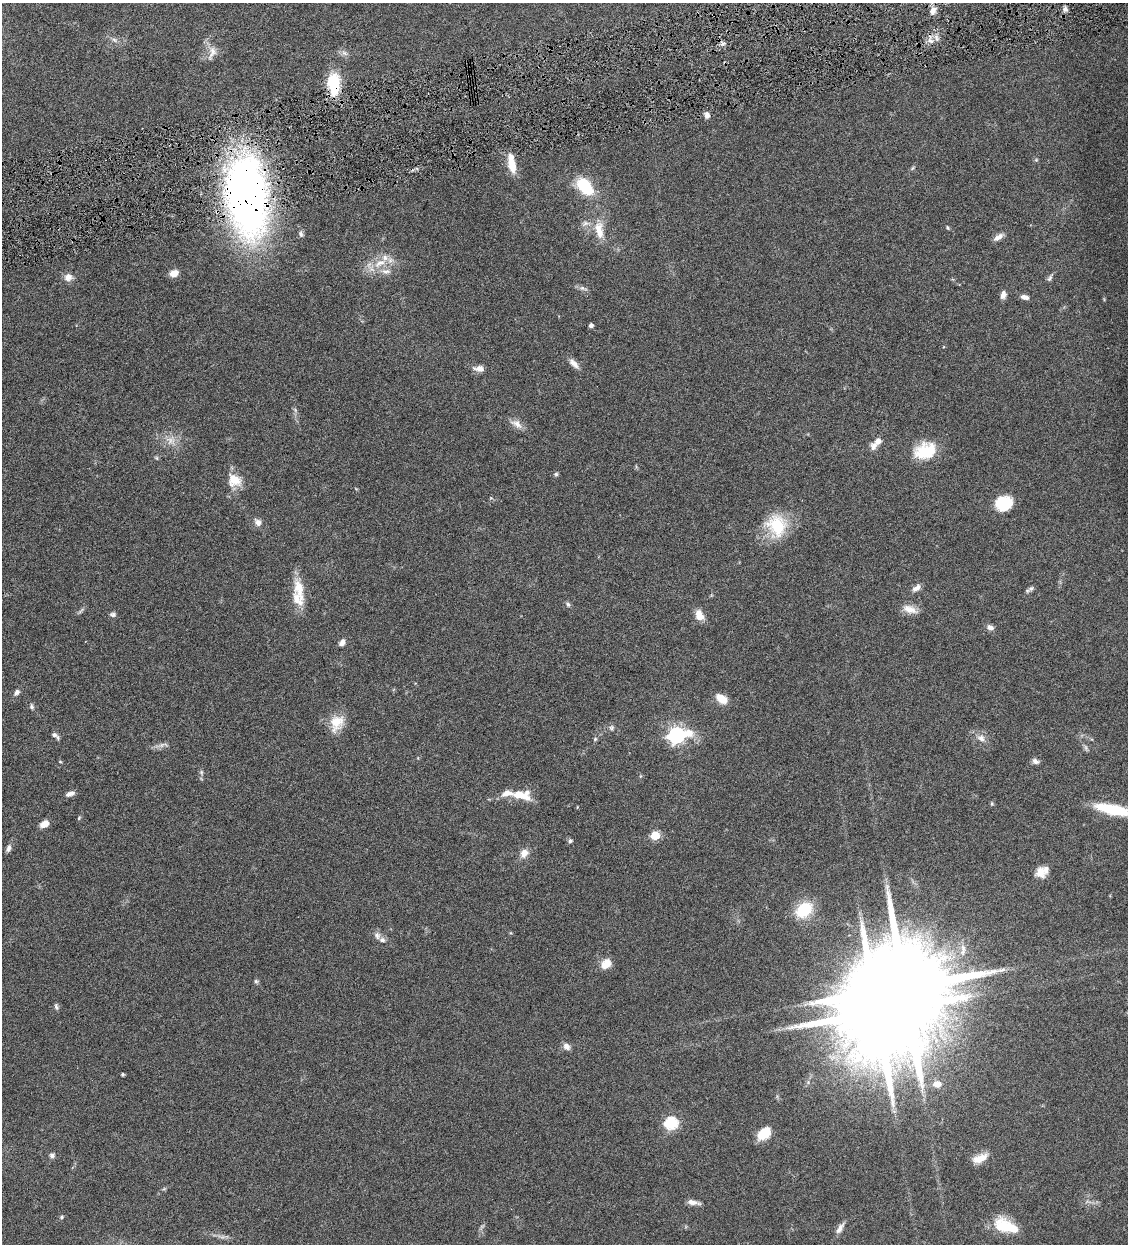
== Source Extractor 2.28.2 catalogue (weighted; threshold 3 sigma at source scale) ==
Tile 10 of 4 x 4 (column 2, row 3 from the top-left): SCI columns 1388-2513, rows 1245-2486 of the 4909 x 4973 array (HDU 1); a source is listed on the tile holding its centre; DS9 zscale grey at full resolution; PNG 1130 x 1246 px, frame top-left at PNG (2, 3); no overlay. Shown black and unused: <1% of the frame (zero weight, under 4 of 8 exposures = <1% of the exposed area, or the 3 px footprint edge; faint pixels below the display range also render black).
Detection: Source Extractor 2.28.2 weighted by HDU 2 'WHT'; one run over the whole footprint, this tile lists its part. Background 0.0434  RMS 0.0037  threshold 0.0151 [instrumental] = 3 sigma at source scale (4.09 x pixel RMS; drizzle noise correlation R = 1.36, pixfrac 0.8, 0.05/0.05 arcsec/px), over >= 5 px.
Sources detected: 103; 3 too faint to see at this stretch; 2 inside a brighter object's white glare — not listed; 7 inside a brighter listed object's ellipse — not listed separately; the other 91 listed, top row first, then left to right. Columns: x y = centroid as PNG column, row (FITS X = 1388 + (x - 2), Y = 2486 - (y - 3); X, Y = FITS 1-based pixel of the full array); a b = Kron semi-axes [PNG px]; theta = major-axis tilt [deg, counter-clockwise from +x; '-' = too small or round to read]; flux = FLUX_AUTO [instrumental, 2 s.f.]
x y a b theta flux
1065 9 6 5 - 0.96
933 11 12 8 58 2.1
115 40 10 5 -27 1.1
930 41 8 5 -20 1.3
723 43 6 4 19 0.75
212 53 22 9 73 2.9
334 83 23 12 -89 14
707 115 8 7 - 1.5
1036 160 5 4 - 0.39
512 165 18 10 -79 5.5
912 168 8 4 46 0.54
585 186 25 15 -49 13
247 197 86 41 -83 180
585 223 10 7 16 1.5
948 228 5 4 - 0.39
599 230 26 12 -81 6.2
301 234 9 6 -85 0.96
998 237 15 6 33 1.8
380 263 21 9 29 5.8
386 271 15 7 -5 2.4
174 273 9 6 18 3.3
68 277 11 10 - 2.2
1050 278 12 5 60 0.89
583 288 13 5 -20 1.1
1003 295 9 6 80 1.7
1025 297 11 6 -15 1.6
591 325 4 4 - 1.2
574 363 16 7 -45 2.1
479 369 14 7 -4 2.2
295 410 8 4 -54 0.65
516 424 18 9 -31 2.6
878 441 8 7 - 1.9
925 451 25 18 16 13
157 458 6 4 -88 0.44
556 474 6 5 - 0.57
234 480 18 15 -32 5.8
1001 503 18 13 -74 7.6
258 522 11 8 -47 1.7
777 525 28 24 -56 15
916 588 12 6 37 1.8
1031 588 8 6 24 0.95
299 589 33 12 -76 7.1
568 604 7 5 -50 0.72
910 609 21 9 -18 3.5
81 611 12 3 45 0.7
113 614 9 6 -5 0.87
699 615 11 8 -64 4.3
990 627 9 6 -20 1.4
342 643 7 5 48 1.8
16 692 8 6 51 1.1
721 698 12 7 -34 5.3
32 706 7 5 -67 0.71
337 723 22 16 68 6.5
611 728 7 7 - 0.84
55 735 12 5 -37 1.2
676 735 9 6 13 110
981 738 11 9 -27 2.2
595 739 5 5 - 0.49
162 745 10 6 27 1.3
1035 761 9 6 -31 1.3
60 762 5 3 - 0.3
201 772 7 5 -73 0.67
70 794 11 5 21 1.6
520 795 21 8 -16 6.8
992 804 5 5 - 0.42
1113 810 42 11 -12 17
79 818 5 4 - 0.4
44 824 9 6 30 3.5
655 835 5 5 - 15
570 841 5 4 - 0.8
8 848 10 6 71 1.2
524 853 11 9 51 2.8
1041 871 14 12 -87 3.6
804 910 17 12 39 14
377 935 10 7 -68 1.4
963 950 18 7 88 2.6
606 964 13 10 40 4.1
256 981 6 5 - 0.56
904 987 28 18 -78 9600
56 1006 9 5 -72 0.7
567 1046 9 7 -40 1.7
122 1074 3 3 - 0.53
937 1084 10 8 2 3.1
671 1123 6 6 - 45
764 1133 13 8 41 9.7
52 1155 6 6 - 1
980 1158 20 9 23 4.1
693 1202 15 5 -10 2
62 1217 5 5 - 0.63
1006 1226 26 12 -21 13
840 1228 15 6 57 2
Overlapping masked pixels (flux is a lower limit): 2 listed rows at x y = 334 83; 247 197
Isophote crosses this tile's border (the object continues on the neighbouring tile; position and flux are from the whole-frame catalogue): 1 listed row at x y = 1113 810